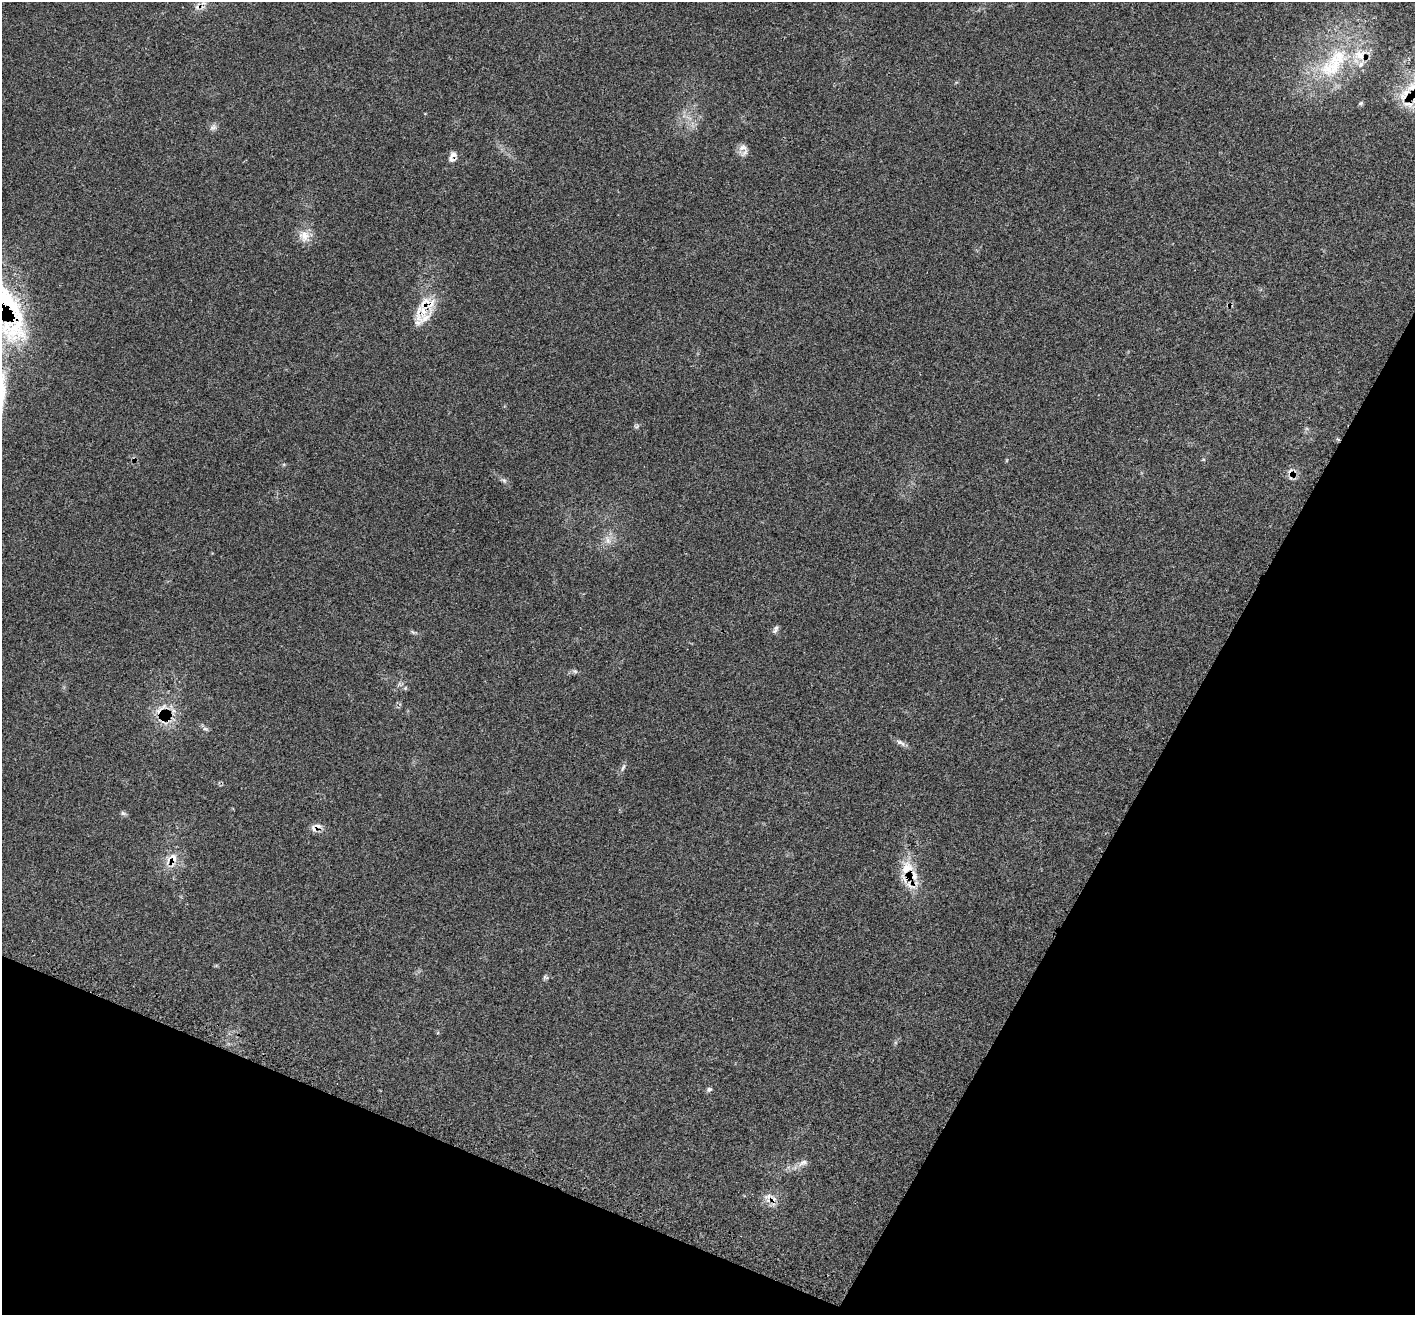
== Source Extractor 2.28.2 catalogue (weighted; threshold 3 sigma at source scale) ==
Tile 15 of 4 x 4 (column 3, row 4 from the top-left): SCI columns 2838-4250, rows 283-1595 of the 5682 x 5704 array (HDU 1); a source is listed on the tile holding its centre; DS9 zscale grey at full resolution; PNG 1417 x 1317 px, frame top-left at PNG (2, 2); no overlay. Shown black and unused: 24% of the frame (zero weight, under 3 of 4 exposures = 2% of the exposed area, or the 3 px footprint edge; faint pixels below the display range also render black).
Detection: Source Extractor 2.28.2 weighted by HDU 2 'WHT'; one run over the whole footprint, this tile lists its part. Background 0.0704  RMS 0.0054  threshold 0.0245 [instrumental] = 3 sigma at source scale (4.5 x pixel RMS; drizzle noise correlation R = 1.50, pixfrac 1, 0.05/0.05 arcsec/px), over >= 5 px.
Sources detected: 38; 5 cosmic-ray / hot-pixel residue — not listed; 8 inside a brighter listed object's ellipse — not listed separately; the other 25 listed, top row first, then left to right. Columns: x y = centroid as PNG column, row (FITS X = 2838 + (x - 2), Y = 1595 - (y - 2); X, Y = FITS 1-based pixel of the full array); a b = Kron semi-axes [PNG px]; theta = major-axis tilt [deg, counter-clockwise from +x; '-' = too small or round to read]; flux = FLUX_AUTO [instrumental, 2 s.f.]
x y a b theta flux
1333 67 49 28 38 48
1405 94 26 11 53 11
1361 103 6 5 - 0.86
213 128 10 6 21 1.8
743 147 12 8 12 3.1
453 155 11 9 29 2.5
304 236 17 15 -47 6.4
425 303 23 14 55 11
7 313 87 50 -59 91
504 480 8 6 -21 1.3
608 540 11 6 -72 2.8
775 629 11 5 67 1.4
413 632 9 3 -45 0.84
575 671 7 4 -19 0.99
161 709 25 10 44 7.8
163 722 18 6 -50 4.7
901 743 16 5 -31 2.1
623 767 11 4 66 1.3
123 813 8 5 -30 1.1
317 826 14 5 -5 2.4
174 857 14 8 -68 4.4
907 868 21 17 54 11
709 1089 7 6 - 1.2
803 1163 15 7 28 3.1
767 1196 14 6 28 3.2
Overlapping masked pixels (flux is a lower limit): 9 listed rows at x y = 1405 94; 425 303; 7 313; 161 709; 163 722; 317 826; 174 857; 907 868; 767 1196
Isophote crosses this tile's border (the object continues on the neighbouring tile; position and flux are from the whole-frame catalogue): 1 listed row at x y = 7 313